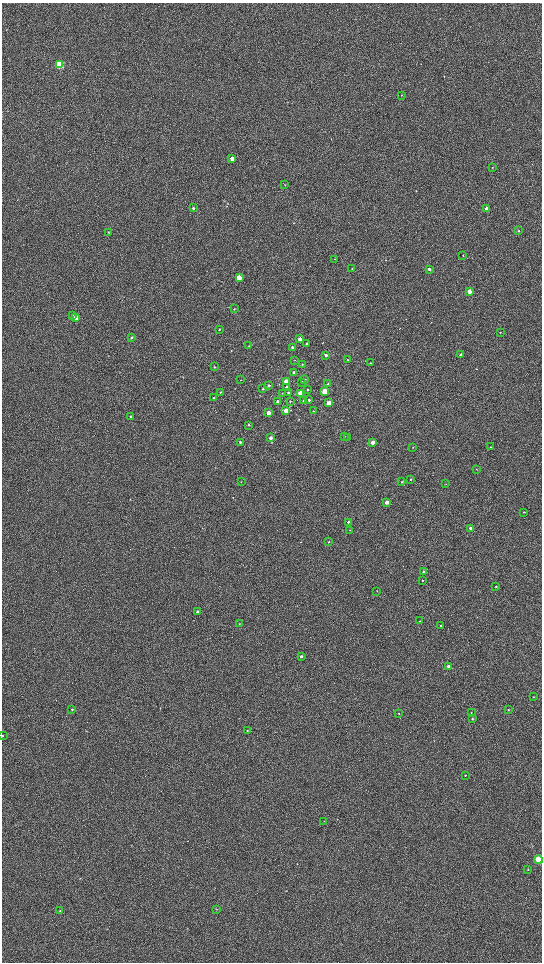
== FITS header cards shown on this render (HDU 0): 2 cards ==
NAXIS1  =                 1080 / length of data axis 1
NAXIS2  =                 1920 / length of data axis 2

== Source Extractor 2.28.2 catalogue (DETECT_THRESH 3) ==
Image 1080 x 1920 px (HDU 0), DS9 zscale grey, zoomed out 1/2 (1 PNG px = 2 x 2 image px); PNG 544 x 964 px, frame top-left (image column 1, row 1919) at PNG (2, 3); each listed source drawn as its Kron ellipse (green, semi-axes under 4 px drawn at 4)
Background 606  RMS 58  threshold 173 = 3 sigma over >= 5 px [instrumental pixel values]
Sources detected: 100; all 100 listed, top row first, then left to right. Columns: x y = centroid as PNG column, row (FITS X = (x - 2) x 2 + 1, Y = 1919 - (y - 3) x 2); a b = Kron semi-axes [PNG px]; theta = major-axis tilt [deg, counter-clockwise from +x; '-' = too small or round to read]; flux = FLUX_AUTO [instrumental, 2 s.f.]
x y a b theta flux
59 65 3 3 - 980000
401 95 3 2 - 4900
232 158 3 3 - 97000
492 167 2 2 - 4400
285 185 2 2 - 6900
193 208 3 3 - 16000
487 209 3 3 - 210000
518 231 3 2 - 14000
109 232 4 2 - 4600
463 255 2 2 - 4800
334 259 2 2 - 3400
352 268 3 2 - 5300
429 269 3 3 - 25000
239 278 3 3 - 240000
469 291 3 3 - 140000
234 309 3 2 - 7600
72 315 3 3 - 7500
76 318 3 3 - 240000
219 329 3 3 - 8000
500 332 2 2 - 5700
132 338 3 3 - 14000
300 339 3 3 - 71000
307 343 3 2 - 11000
249 346 3 2 - 4600
292 347 3 3 - 20000
461 354 3 2 - 28000
326 355 3 2 - 36000
295 360 3 2 - 3100
348 360 2 2 - 7100
371 363 3 2 - 11000
302 364 2 2 - 6100
214 367 3 3 - 8900
294 373 3 3 - 38000
241 380 2 2 - 3600
305 380 3 3 - 14000
286 381 3 3 - 220000
302 382 3 3 - 15000
328 384 2 2 - 9500
269 385 3 3 - 13000
287 388 3 3 - 55000
263 389 3 2 - 11000
307 390 3 3 - 12000
220 392 3 2 - 8000
325 392 3 3 - 500000
282 393 3 2 - 6000
288 393 3 3 - 24000
301 393 3 3 - 320000
213 398 2 2 - 7500
309 400 3 2 - 16000
278 401 3 2 - 39000
290 401 3 2 - 8200
303 401 3 3 - 16000
329 403 3 3 - 190000
286 411 3 3 - 150000
313 411 2 2 - 4000
269 413 3 3 - 91000
131 416 3 3 - 18000
249 425 3 3 - 11000
344 436 3 3 - 11000
348 437 3 2 - 10000
271 438 3 3 - 58000
240 442 3 3 - 12000
372 442 3 2 - 78000
413 447 3 2 - 4700
490 447 3 2 - 6200
476 469 2 2 - 4300
411 479 2 2 - 7800
241 482 2 2 - 5200
402 482 3 2 - 7100
446 484 2 2 - 3900
387 502 3 2 - 120000
524 512 3 2 - 6500
348 522 2 2 - 17000
470 528 2 2 - 29000
350 530 2 2 - 4600
329 542 2 2 - 7000
424 572 2 2 - 34000
422 580 3 2 - 7100
496 586 2 2 - 9100
377 591 3 2 - 4100
197 611 3 3 - 15000
420 621 2 2 - 5400
239 624 3 2 - 3800
441 625 2 2 - 8200
301 656 2 2 - 29000
448 666 3 3 - 54000
533 697 2 2 - 5100
72 709 3 2 - 8600
508 710 2 2 - 4800
471 712 2 2 - 4200
399 714 2 2 - 4700
472 719 3 3 - 9500
247 731 3 2 - 6600
2 736 2 2 - 4500
465 775 3 2 - 5600
324 821 3 2 - 4500
538 860 4 3 - 410000
528 869 3 2 - 6400
216 909 3 2 - 5300
60 910 3 3 - 6000
At the frame edge (FLAGS 8, measured only in part): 2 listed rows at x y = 2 736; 538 860